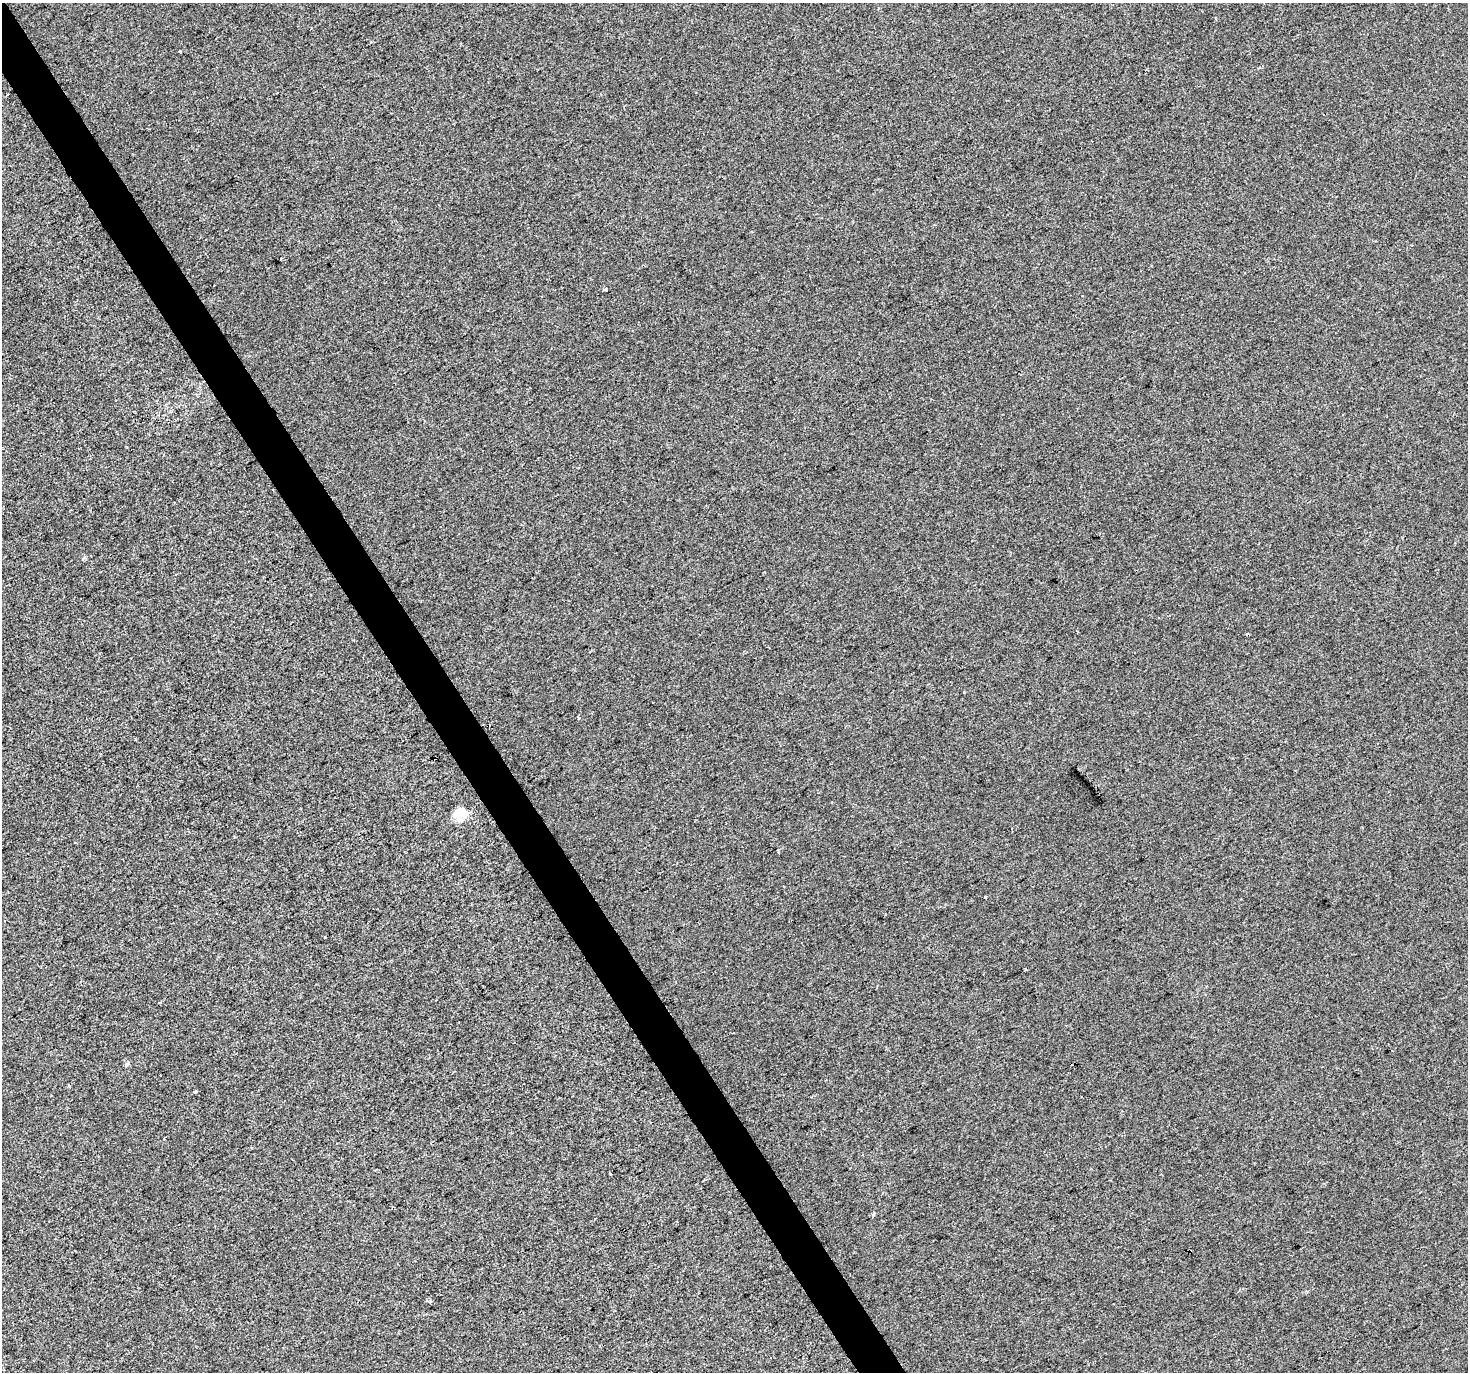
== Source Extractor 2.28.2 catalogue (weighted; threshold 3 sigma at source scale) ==
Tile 11 of 4 x 4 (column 3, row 3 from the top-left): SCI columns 2933-4398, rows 1545-2914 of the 5863 x 5767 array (HDU 1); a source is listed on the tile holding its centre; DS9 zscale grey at full resolution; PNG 1470 x 1374 px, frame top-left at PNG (2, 3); no overlay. Shown black and unused: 3% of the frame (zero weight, under 2 of 3 exposures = <1% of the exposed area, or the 3 px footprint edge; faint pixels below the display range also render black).
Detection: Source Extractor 2.28.2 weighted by HDU 2 'WHT'; one run over the whole footprint, this tile lists its part. Background -6.70e-04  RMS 0.0055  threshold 0.0249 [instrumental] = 3 sigma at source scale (4.5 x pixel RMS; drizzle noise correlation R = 1.50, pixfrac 1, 0.0396/0.0396 arcsec/px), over >= 5 px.
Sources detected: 18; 3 cosmic-ray / hot-pixel residue — not listed; the other 15 listed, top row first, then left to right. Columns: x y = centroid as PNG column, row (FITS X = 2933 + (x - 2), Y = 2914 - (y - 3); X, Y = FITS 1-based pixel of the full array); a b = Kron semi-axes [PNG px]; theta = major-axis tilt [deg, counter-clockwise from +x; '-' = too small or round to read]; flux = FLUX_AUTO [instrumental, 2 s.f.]
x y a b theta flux
180 51 3 3 - 1.7
8 95 3 3 - 3.9
281 259 3 3 - 1.5
605 289 4 3 - 3.2
126 447 3 2 - 0.54
579 718 4 3 - 0.6
461 813 18 12 4 8.5
985 897 3 3 - 1.5
325 937 3 3 - 2.4
1025 969 3 3 - 1
126 1065 6 4 72 0.77
69 1085 3 3 - 1.1
195 1092 4 3 - 1.7
610 1174 3 3 - 4.9
1190 1251 3 3 - 0.64
Overlapping masked pixels (flux is a lower limit): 1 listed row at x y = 1190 1251